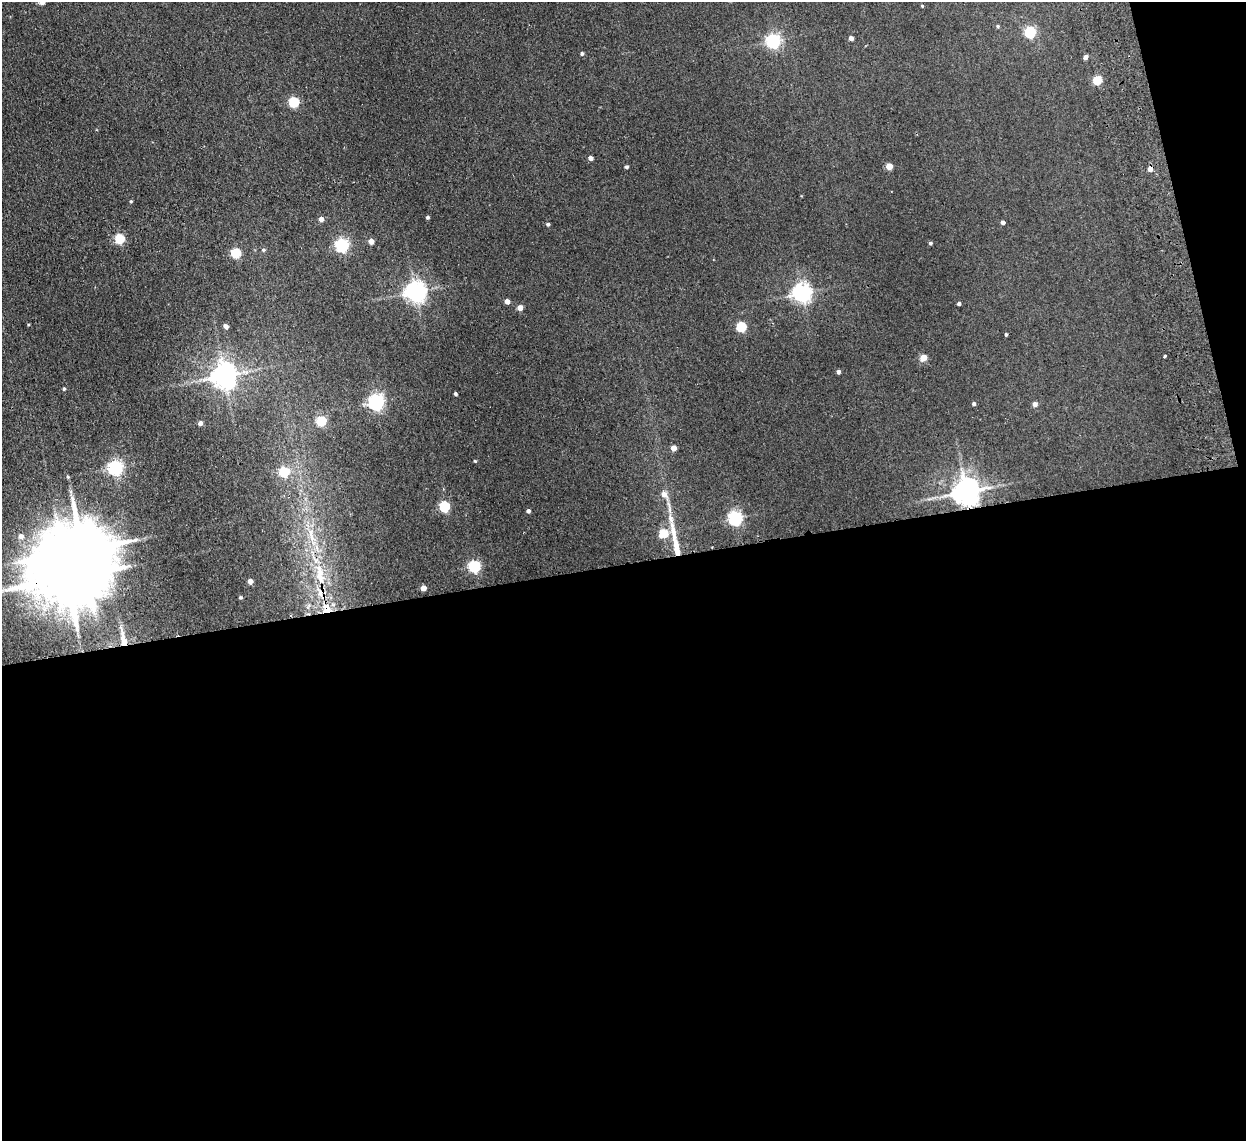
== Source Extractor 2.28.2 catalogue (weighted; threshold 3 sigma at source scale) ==
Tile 16 of 4 x 4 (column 4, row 4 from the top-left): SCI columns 3784-5027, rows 154-1292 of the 5079 x 4977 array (HDU 1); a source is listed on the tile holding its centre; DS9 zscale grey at full resolution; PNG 1248 x 1143 px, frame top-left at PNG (2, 2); no overlay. Shown black and unused: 53% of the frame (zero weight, under 2 of 3 exposures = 3% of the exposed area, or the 3 px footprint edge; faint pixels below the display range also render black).
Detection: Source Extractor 2.28.2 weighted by HDU 2 'WHT'; one run over the whole footprint, this tile lists its part. Background 0.072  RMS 0.01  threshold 0.0452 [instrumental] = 3 sigma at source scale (4.5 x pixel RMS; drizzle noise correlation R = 1.50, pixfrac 1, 0.05/0.05 arcsec/px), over >= 5 px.
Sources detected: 70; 1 inside a brighter object's white glare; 1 cosmic-ray / hot-pixel residue — not listed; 4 inside a brighter listed object's ellipse — not listed separately; the other 64 listed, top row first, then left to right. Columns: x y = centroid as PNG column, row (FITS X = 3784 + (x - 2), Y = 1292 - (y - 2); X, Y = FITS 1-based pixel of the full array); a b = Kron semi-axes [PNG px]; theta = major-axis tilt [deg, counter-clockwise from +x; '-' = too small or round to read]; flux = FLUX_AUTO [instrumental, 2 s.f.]
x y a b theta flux
922 6 4 3 - 1
998 26 5 4 - 1.3
1030 32 5 5 - 97
851 38 4 4 - 4.1
773 41 6 6 - 230
582 53 4 4 - 1.7
1085 57 4 4 - 4.9
1097 80 5 5 - 37
294 102 5 5 - 73
591 158 4 4 - 4.6
889 166 5 4 - 15
626 167 4 3 - 1.6
131 201 4 3 - 1
427 217 4 3 - 1.7
321 219 4 4 - 5.2
1003 222 4 4 - 3
548 224 4 4 - 1.8
119 238 5 5 - 58
371 241 4 4 - 7.2
930 243 4 4 - 1.5
342 245 6 5 - 200
263 250 5 4 - 1.5
236 253 5 5 - 54
415 292 7 7 - 620
802 293 6 6 - 480
507 301 4 4 - 6.5
959 303 4 3 - 2.3
520 307 4 4 - 8.5
226 326 5 4 - 3.6
741 326 5 5 - 66
1006 334 4 3 - 1.5
1165 356 3 3 - 1.6
923 357 5 4 - 16
838 372 4 4 - 2.9
224 376 7 7 - 1100
64 389 4 4 - 1.5
455 394 4 3 - 1.9
376 402 6 6 - 300
974 404 4 4 - 2.4
1035 404 5 4 - 4.9
321 421 5 5 - 55
200 423 4 4 - 3.9
674 448 4 4 - 9.5
475 461 3 3 - 1.1
115 467 6 6 - 280
284 472 5 5 - 64
68 477 5 4 - 1
966 492 8 8 - 1400
664 494 8 6 -37 6.3
444 506 5 5 - 84
528 511 4 4 - 3.1
735 518 6 6 - 220
673 532 33 8 -79 19
663 533 5 5 - 36
21 536 6 6 - 5.1
311 536 25 6 -76 14
474 566 5 5 - 120
320 575 34 11 -81 31
67 578 21 14 -8 8100
250 581 4 4 - 6.2
423 588 4 4 - 9.3
240 597 3 3 - 1.2
327 610 8 5 14 8.3
123 638 29 7 -78 13
Overlapping masked pixels (flux is a lower limit): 4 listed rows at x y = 966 492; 67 578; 327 610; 123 638